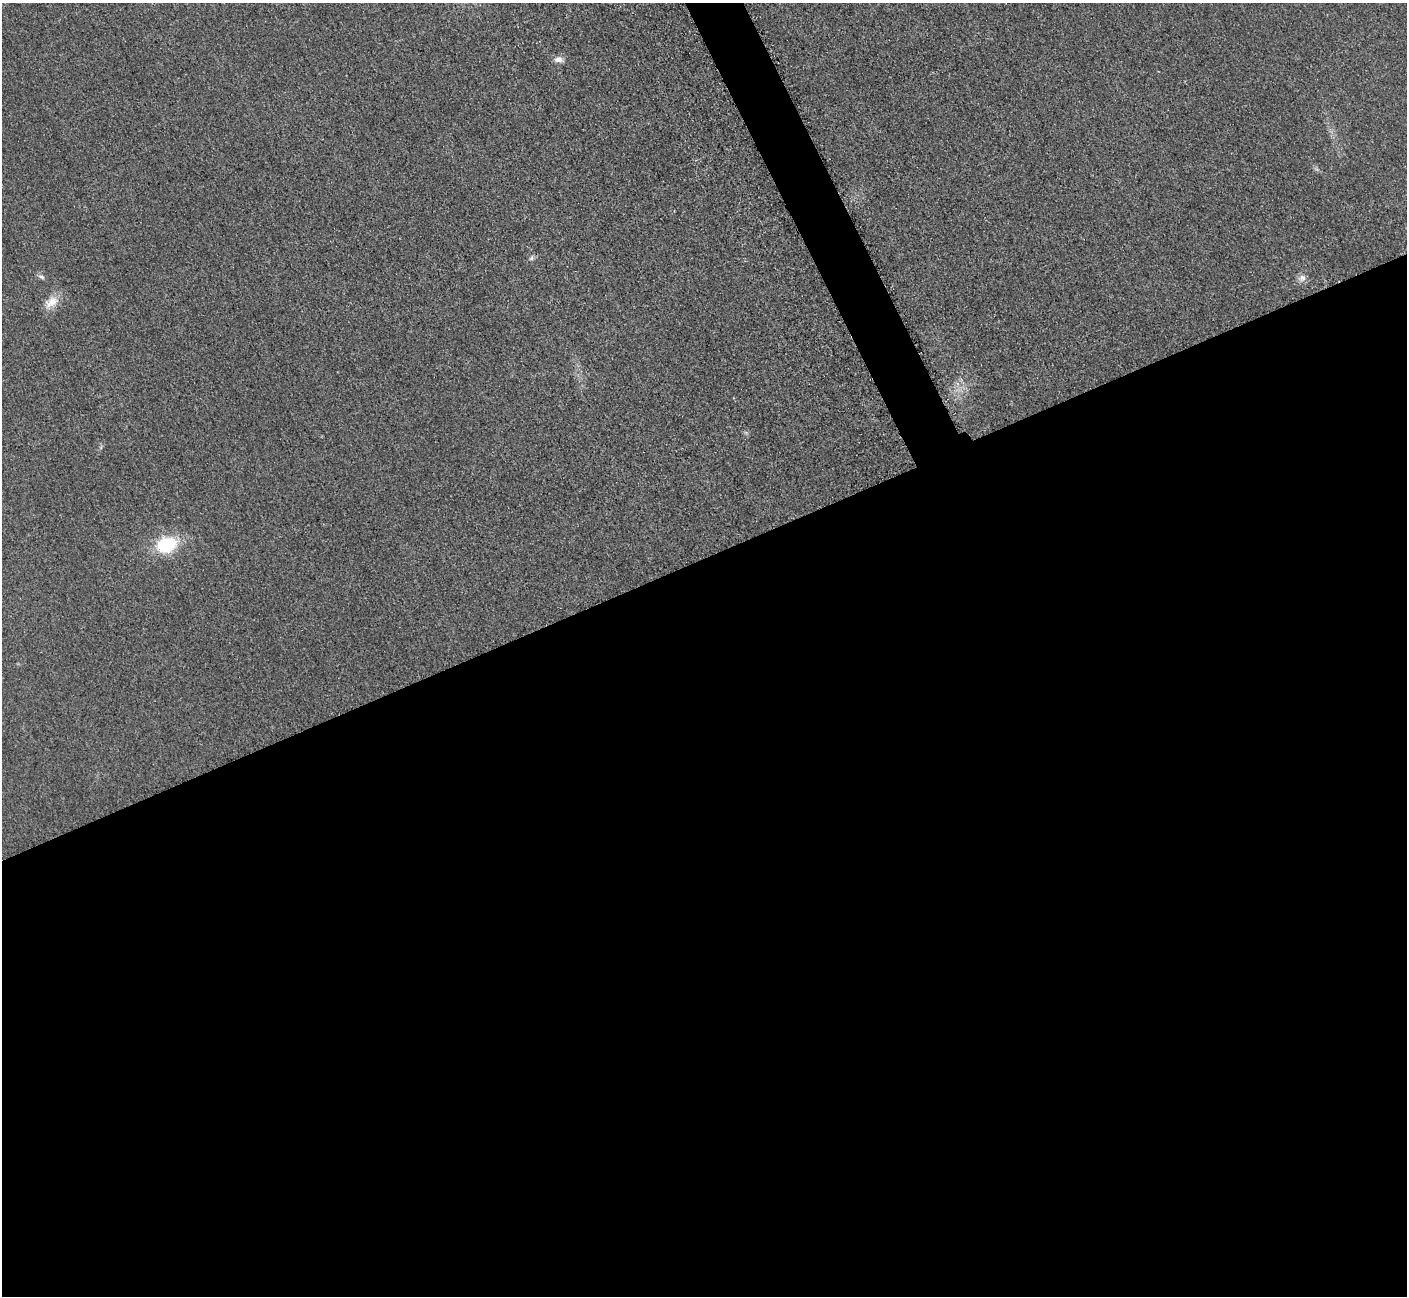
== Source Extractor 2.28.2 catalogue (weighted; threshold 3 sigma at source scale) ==
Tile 15 of 4 x 4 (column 3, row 4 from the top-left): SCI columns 2875-4279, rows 195-1488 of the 5705 x 5671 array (HDU 1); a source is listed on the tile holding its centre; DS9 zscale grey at full resolution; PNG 1409 x 1298 px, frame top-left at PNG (2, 3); no overlay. Shown black and unused: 59% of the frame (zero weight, under 3 of 5 exposures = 4% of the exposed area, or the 3 px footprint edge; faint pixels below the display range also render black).
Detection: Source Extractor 2.28.2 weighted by HDU 2 'WHT'; one run over the whole footprint, this tile lists its part. Background 0.0196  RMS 0.0051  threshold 0.0227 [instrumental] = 3 sigma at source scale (4.5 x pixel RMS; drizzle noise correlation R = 1.50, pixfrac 1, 0.05/0.05 arcsec/px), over >= 5 px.
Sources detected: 6; all 6 listed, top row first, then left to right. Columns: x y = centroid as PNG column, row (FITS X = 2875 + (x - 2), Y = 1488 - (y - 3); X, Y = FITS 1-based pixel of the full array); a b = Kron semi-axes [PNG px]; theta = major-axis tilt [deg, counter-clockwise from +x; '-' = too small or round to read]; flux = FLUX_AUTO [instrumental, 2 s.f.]
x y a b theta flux
558 59 11 8 5 2.7
531 258 7 5 46 1
42 277 9 5 -27 1.2
1302 278 10 9 - 2.5
51 302 19 12 36 6.1
166 545 19 14 19 27